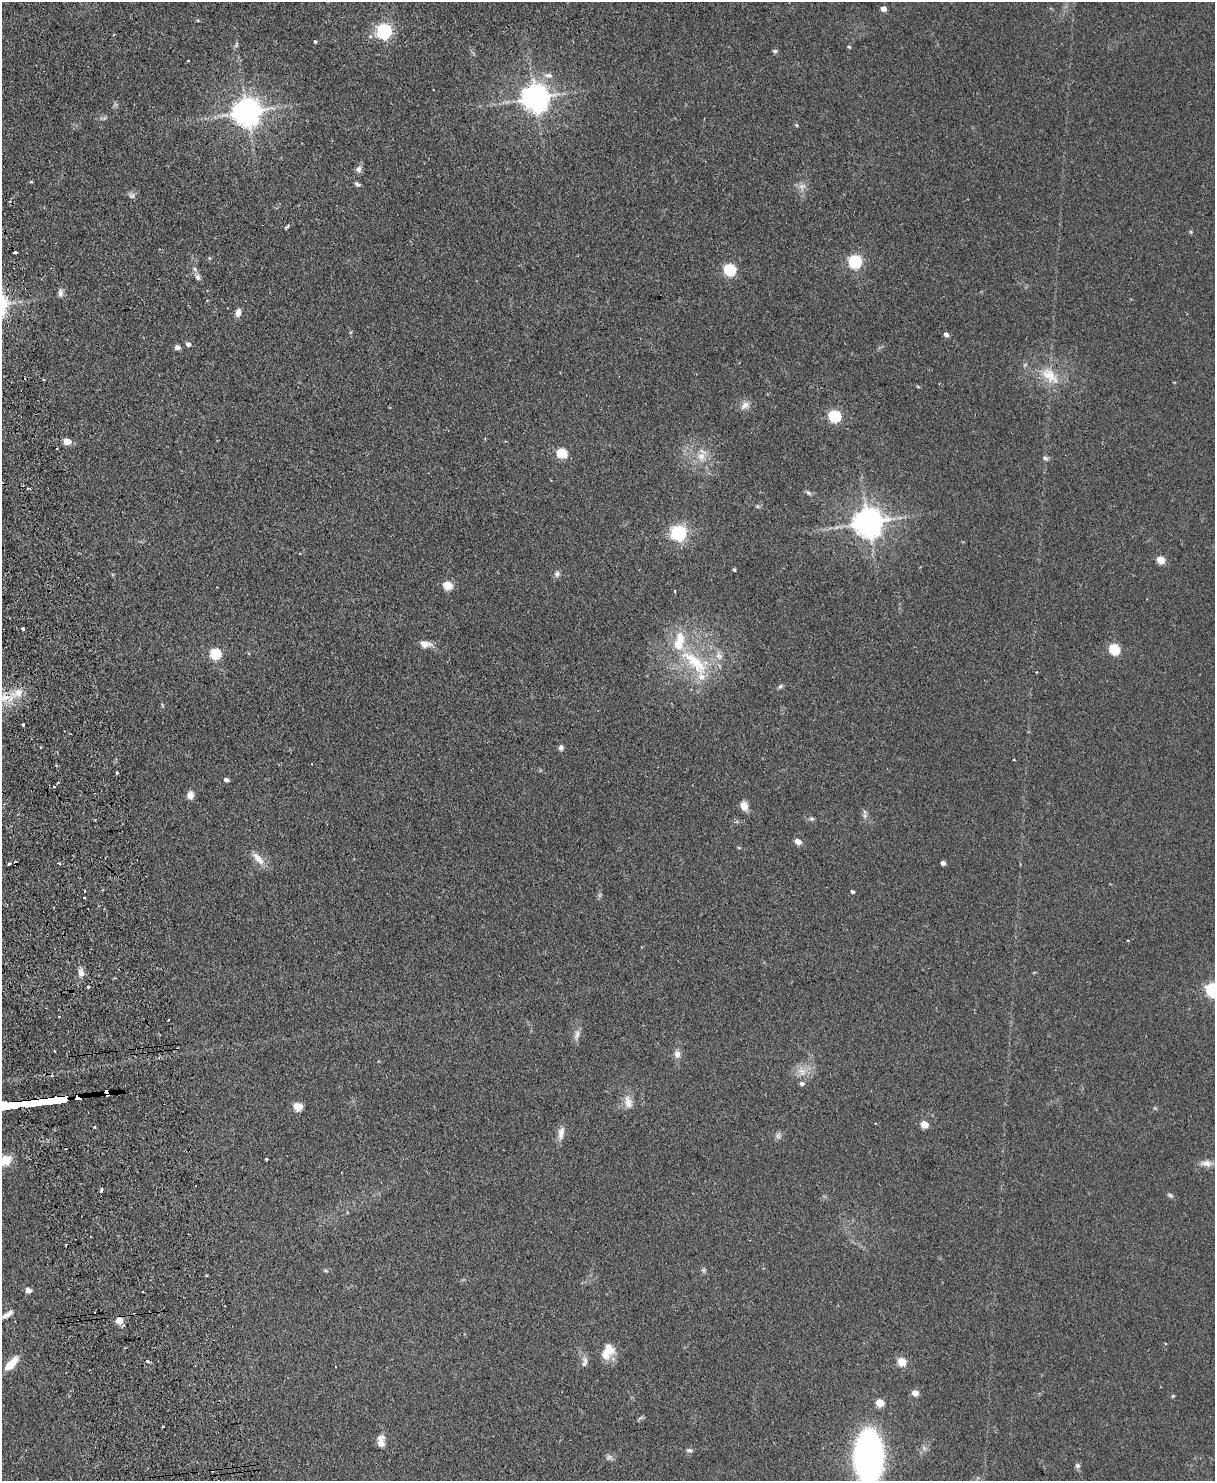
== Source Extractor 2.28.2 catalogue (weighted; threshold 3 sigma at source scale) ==
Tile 7 of 4 x 3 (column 3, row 2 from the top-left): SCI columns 2483-3695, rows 1632-3110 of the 4965 x 4853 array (HDU 1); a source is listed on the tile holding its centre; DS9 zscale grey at full resolution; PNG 1217 x 1483 px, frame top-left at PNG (2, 2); no overlay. Shown black and unused: <1% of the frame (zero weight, under 2 of 3 exposures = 3% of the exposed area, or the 3 px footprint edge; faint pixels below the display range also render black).
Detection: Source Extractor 2.28.2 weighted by HDU 2 'WHT'; one run over the whole footprint, this tile lists its part. Background 0.14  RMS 0.0068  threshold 0.0305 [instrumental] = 3 sigma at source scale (4.5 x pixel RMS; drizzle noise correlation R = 1.50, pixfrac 1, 0.05/0.05 arcsec/px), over >= 5 px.
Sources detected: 120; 1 too faint to see at this stretch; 9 cosmic-ray / hot-pixel residue — not listed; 4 inside a brighter listed object's ellipse — not listed separately; the other 106 listed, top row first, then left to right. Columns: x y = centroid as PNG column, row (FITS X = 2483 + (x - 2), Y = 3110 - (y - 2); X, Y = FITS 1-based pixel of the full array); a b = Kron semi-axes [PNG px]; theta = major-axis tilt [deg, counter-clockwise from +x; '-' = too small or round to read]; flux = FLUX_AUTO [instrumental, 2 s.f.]
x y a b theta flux
883 9 5 5 - 4.3
384 31 7 6 - 170
315 42 3 3 - 1.4
236 45 9 4 64 1.3
849 47 5 4 - 0.78
775 51 6 5 - 1.3
549 75 12 6 0 2.8
535 97 9 8 - 870
247 112 9 8 - 930
797 125 5 4 - 0.8
358 169 9 7 -85 2.4
357 184 8 5 -24 1.4
801 186 8 5 45 2.3
132 195 10 8 -15 2.1
288 226 6 3 50 1.2
1191 232 6 4 -71 0.73
855 261 6 6 - 110
730 269 6 5 - 74
198 277 8 6 -74 2.1
60 293 12 6 89 2.5
238 312 10 6 76 3.4
946 334 5 4 - 2.6
188 344 5 5 - 2.3
177 347 6 5 - 2.7
1049 375 28 15 -42 17
1174 382 4 3 - 0.54
745 405 14 8 42 4
835 416 6 5 - 81
67 441 5 5 - 10
561 453 6 5 - 39
701 456 14 10 -80 6.9
1045 458 7 5 -17 1.5
808 493 9 5 -37 1.4
758 506 6 4 71 0.87
868 522 9 8 - 1000
679 533 7 6 - 180
1161 560 5 5 - 17
734 569 5 3 - 0.82
557 574 8 7 - 2.1
447 585 6 5 - 25
675 591 3 3 - 0.71
23 629 3 3 - 4.1
425 644 14 8 -7 5.2
1114 649 6 5 - 53
215 653 6 5 - 57
719 656 11 6 -57 3.4
695 662 51 16 -45 36
780 686 7 5 24 1.2
5 697 45 8 12 14
23 725 3 3 - 1.5
561 748 7 6 - 1.8
1014 760 3 2 - 0.67
56 765 3 3 - 0.72
117 773 3 3 - 1.5
226 780 5 4 - 2.4
190 795 9 7 88 4.9
744 806 10 8 -71 5.4
865 812 7 4 -71 1.4
812 819 6 5 - 1.1
798 842 5 5 - 6.5
258 858 20 7 -48 6.8
943 863 4 4 - 3.1
9 864 3 3 - 1.8
60 864 3 3 - 1.1
852 892 4 3 - 1.3
1128 940 3 3 - 0.56
81 973 9 7 -65 3.8
88 987 3 2 - 0.88
1212 990 6 6 - 130
59 1017 3 2 - 0.79
577 1035 16 6 78 3.6
677 1054 10 8 -85 3.5
802 1071 11 9 -33 5.4
802 1083 6 5 - 2
106 1092 5 4 - 67
78 1097 6 4 4 310
628 1102 18 10 -78 6.1
298 1106 5 5 - 22
875 1123 3 2 - 0.41
924 1124 5 5 - 14
95 1127 3 3 - 0.86
561 1133 18 8 80 4.8
778 1136 9 6 77 1.9
266 1159 3 3 - 0.56
5 1160 14 9 30 11
1206 1163 18 8 -1 4.6
1170 1195 9 4 -25 1.3
90 1237 2 2 - 0.67
326 1271 6 4 -19 0.8
206 1276 3 2 - 1
28 1290 5 4 - 4.8
7 1314 14 5 30 3.4
119 1320 7 7 - 6
608 1350 19 16 6 10
585 1360 10 7 -69 2.9
902 1362 5 5 - 23
11 1364 16 7 48 12
915 1393 5 4 - 7.3
1173 1396 5 4 - 0.71
880 1402 5 5 - 17
163 1427 3 3 - 1.7
381 1441 16 9 -89 5.5
689 1450 8 5 -7 1.6
609 1457 8 6 12 2
869 1457 37 20 -89 300
1077 1465 7 6 - 1.5
Overlapping masked pixels (flux is a lower limit): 2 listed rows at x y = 106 1092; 78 1097
Isophote crosses this tile's border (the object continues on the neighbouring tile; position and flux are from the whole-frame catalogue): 4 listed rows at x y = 5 697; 1212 990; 5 1160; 869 1457